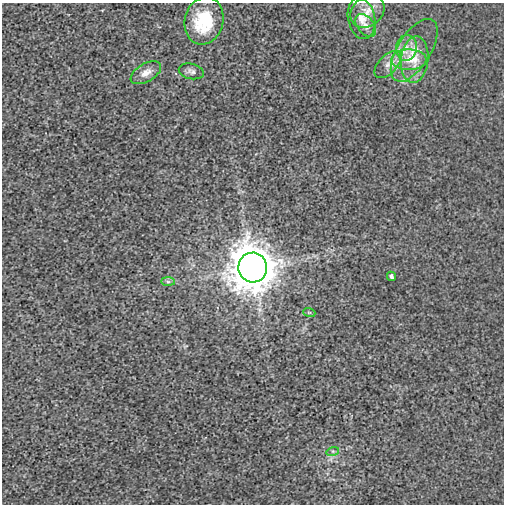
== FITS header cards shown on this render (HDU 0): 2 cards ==
NAXIS1  =                  502
NAXIS2  =                  502

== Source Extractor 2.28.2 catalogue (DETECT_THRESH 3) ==
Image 502 x 502 px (HDU 0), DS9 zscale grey, 1 PNG px = 1 image px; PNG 506 x 506 px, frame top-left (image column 1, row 502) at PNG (2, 3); each listed source drawn as its Kron ellipse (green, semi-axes under 4 px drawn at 4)
Background -6.83e-05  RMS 0.0025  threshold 0.00749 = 3 sigma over >= 5 px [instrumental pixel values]
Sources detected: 16; all 16 listed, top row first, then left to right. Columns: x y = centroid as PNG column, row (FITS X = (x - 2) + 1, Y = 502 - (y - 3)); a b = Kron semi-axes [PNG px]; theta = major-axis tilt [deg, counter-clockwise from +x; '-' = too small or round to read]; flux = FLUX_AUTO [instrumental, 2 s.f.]
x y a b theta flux
367 12 18 14 39 2.1
361 18 21 13 -79 2.3
204 21 24 19 75 8.7
366 25 13 8 -52 1.1
407 48 13 10 83 1.8
414 50 35 16 58 4.9
409 60 17 10 1 2.6
415 60 23 13 83 3.6
388 64 16 9 46 1.6
191 71 13 7 -12 0.71
146 73 17 9 30 1.5
253 268 15 14 - 540
391 276 5 3 - 0.68
168 282 7 4 -1 0.38
309 312 6 4 -18 0.22
333 451 6 4 17 0.27